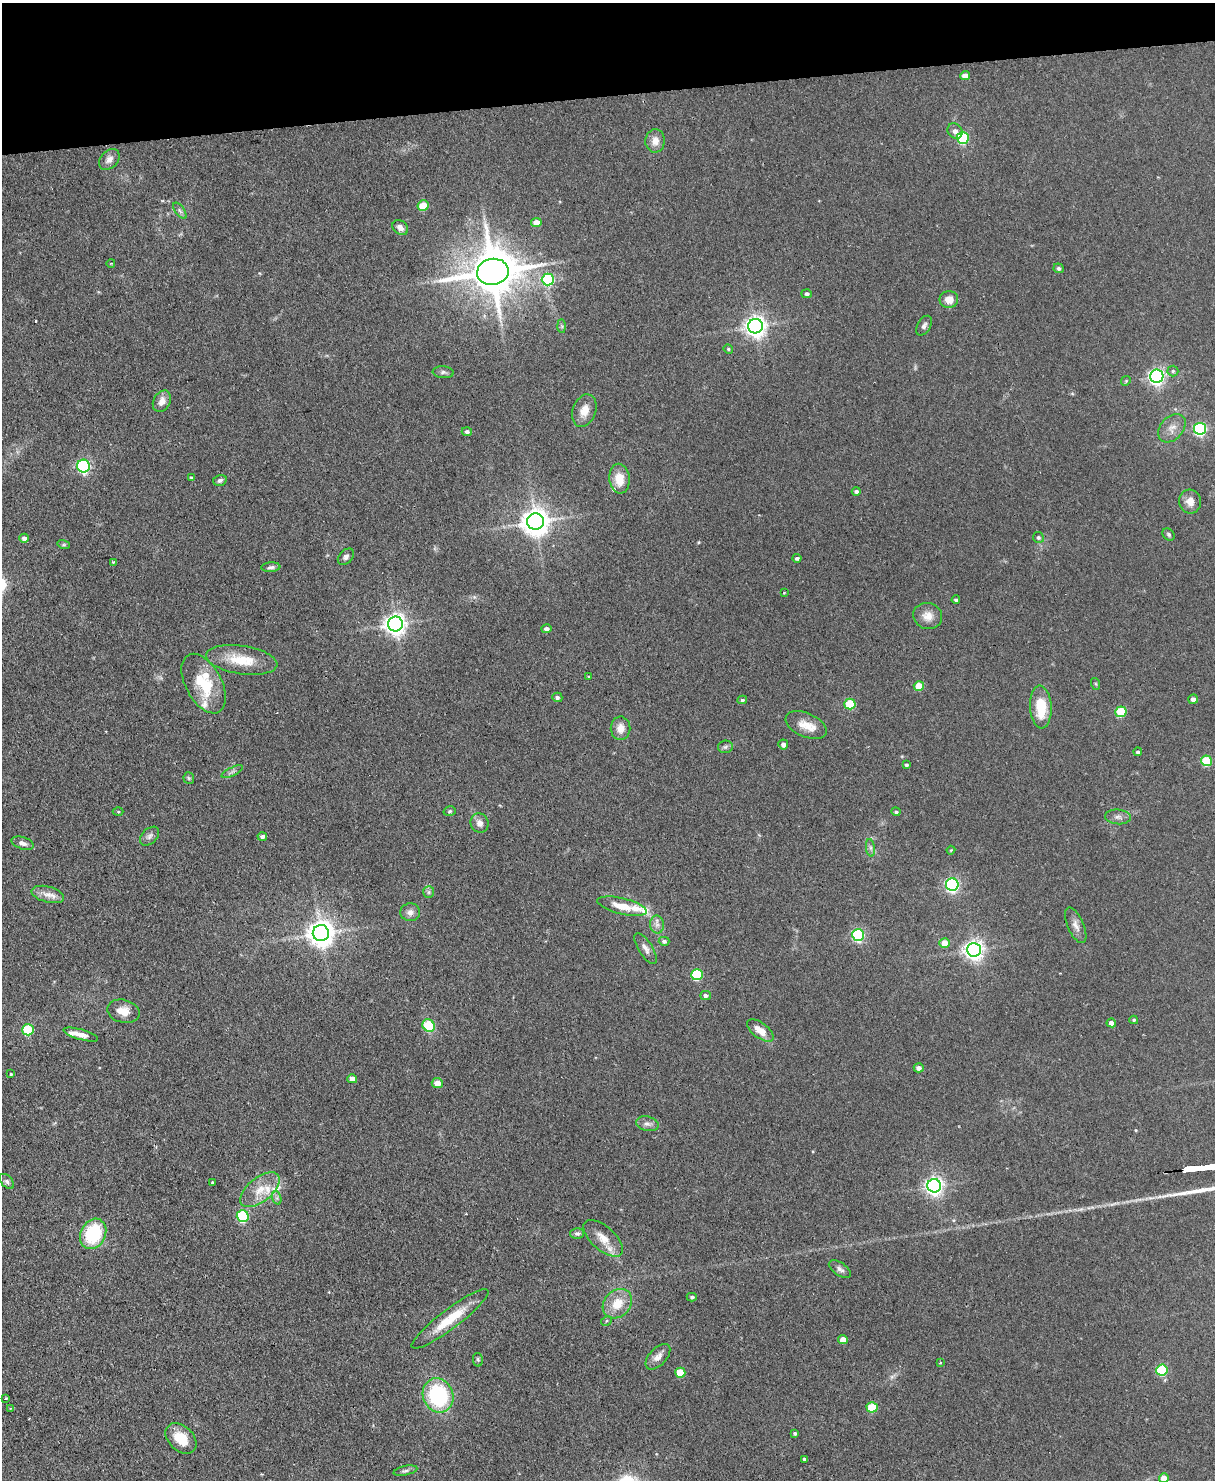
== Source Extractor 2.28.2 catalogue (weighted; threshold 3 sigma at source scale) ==
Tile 3 of 4 x 3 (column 3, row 1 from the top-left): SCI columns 2483-3695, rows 3110-4587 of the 4965 x 4852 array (HDU 1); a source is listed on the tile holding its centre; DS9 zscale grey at full resolution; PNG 1217 x 1482 px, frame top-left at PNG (2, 3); each listed source drawn as its Kron ellipse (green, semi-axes under 4 px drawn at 4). Shown black and unused: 6% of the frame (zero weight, under 2 of 3 exposures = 3% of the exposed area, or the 3 px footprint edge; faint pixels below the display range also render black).
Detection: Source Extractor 2.28.2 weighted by HDU 2 'WHT'; one run over the whole footprint, this tile lists its part. Background 0.144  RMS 0.0069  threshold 0.0309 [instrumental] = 3 sigma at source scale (4.5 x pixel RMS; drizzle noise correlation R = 1.50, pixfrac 1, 0.05/0.05 arcsec/px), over >= 5 px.
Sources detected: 143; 1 cosmic-ray / hot-pixel residue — neither listed nor drawn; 8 inside a brighter listed object's ellipse — not listed separately; the other 134 listed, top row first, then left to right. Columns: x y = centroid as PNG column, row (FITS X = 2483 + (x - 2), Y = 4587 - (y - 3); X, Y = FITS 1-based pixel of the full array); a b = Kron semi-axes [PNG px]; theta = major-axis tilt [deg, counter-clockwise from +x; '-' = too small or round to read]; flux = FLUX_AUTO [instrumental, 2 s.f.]
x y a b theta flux
965 76 5 4 - 5.8
955 131 8 7 - 4
963 138 6 6 - 72
655 141 12 9 87 5.5
109 159 12 8 45 3.7
423 206 5 5 - 18
180 211 9 4 -54 1.7
536 222 5 4 - 6.5
400 228 9 6 -39 3.2
111 263 4 3 - 0.43
1059 268 5 5 - 1.4
493 272 16 13 10 2900
548 280 6 6 - 79
807 294 5 4 - 1.3
949 299 9 8 - 7.4
562 326 7 4 -89 1.1
755 326 7 7 - 420
924 326 11 6 60 2.3
728 349 5 4 - 0.8
1173 371 5 5 - 1.2
443 372 10 6 -5 1.9
1157 376 6 6 - 220
1126 381 5 4 - 0.77
162 401 11 8 61 5.2
584 411 17 11 69 7.6
1172 428 16 11 48 6.2
1200 429 6 6 - 110
467 432 5 4 - 1.5
84 466 6 6 - 110
191 477 4 4 - 0.89
619 479 15 10 -85 11
220 480 7 5 14 1.7
856 491 4 4 - 1.5
1190 501 12 11 - 5.8
535 522 8 8 - 860
1169 534 7 5 -47 1.2
1038 537 6 5 - 1.3
24 538 5 4 - 2.5
64 545 6 4 -18 0.92
346 557 9 6 48 2
797 558 4 3 - 1.3
113 562 4 3 - 0.66
271 567 9 5 5 1.7
784 593 3 2 - 0.44
956 600 4 3 - 1.2
928 616 15 13 -19 7
395 624 7 7 - 460
546 629 5 4 - 2.4
242 660 36 14 -8 19
588 676 3 2 - 0.67
204 684 32 18 -62 27
1096 684 6 4 -71 0.79
919 686 5 5 - 17
557 697 5 4 - 1.5
1193 699 5 4 - 2.4
742 700 5 3 - 0.98
850 704 5 5 - 30
1041 707 21 10 -86 21
1121 712 6 5 - 32
806 725 22 12 -23 9.5
621 728 12 10 90 6.4
783 744 5 5 - 3
725 747 7 6 - 1.5
1138 752 4 4 - 1.2
1207 761 5 5 - 30
906 765 4 4 - 1.2
232 772 11 3 26 1.7
189 778 6 5 - 0.96
450 811 6 4 16 0.96
118 812 5 3 - 0.7
896 812 4 4 - 1.3
1118 817 13 7 -5 3.2
480 823 10 9 - 3.7
150 836 11 7 44 2.7
262 836 5 4 - 1.8
23 843 11 6 -18 3
870 848 9 4 -81 1.7
951 850 4 3 - 0.6
952 885 6 6 - 140
429 892 6 5 - 1.3
48 894 17 8 -15 5.5
622 906 25 8 -13 10
410 912 10 9 - 3.3
657 925 9 7 -89 2.9
1076 925 19 8 -66 4.6
321 933 8 8 - 760
858 935 6 6 - 88
664 941 5 4 - 1.5
945 943 5 5 - 11
646 948 18 7 -58 3.5
974 950 7 7 - 360
697 975 6 5 - 53
705 996 5 4 - 2.1
123 1011 16 11 -13 8.4
1134 1020 4 3 - 0.87
1111 1023 5 4 - 3.3
429 1026 7 5 -51 43
28 1030 6 5 - 40
760 1030 16 7 -37 7.8
81 1035 18 5 -16 5.7
919 1068 5 4 - 2.8
11 1074 3 3 - 0.57
352 1079 5 4 - 5.1
437 1083 5 5 - 6.1
647 1124 11 7 -13 2.9
7 1181 9 5 -46 1.6
212 1183 3 3 - 0.72
934 1186 7 6 - 300
260 1190 23 12 39 12
277 1198 7 4 -72 1.4
243 1216 6 5 - 69
577 1233 7 5 -1 1.4
93 1234 16 12 63 40
603 1238 24 12 -42 9.8
840 1269 13 6 -33 2.6
692 1297 5 3 - 1.1
617 1304 16 13 47 13
450 1319 47 10 37 21
606 1321 5 4 - 1.1
843 1339 5 4 - 6
658 1357 15 8 47 4.6
478 1360 7 5 -79 0.99
940 1362 3 3 - 1.1
1162 1370 5 5 - 54
680 1373 5 5 - 13
438 1395 17 15 -67 61
6 1398 3 2 - 0.78
872 1407 5 5 - 24
10 1408 3 3 - 0.71
795 1433 4 4 - 1.1
181 1438 18 12 -44 14
804 1459 3 3 - 1.2
405 1471 12 4 12 1.9
1164 1478 5 4 - 8
Overlapping masked pixels (flux is a lower limit): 1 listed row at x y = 493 272
Isophote crosses this tile's border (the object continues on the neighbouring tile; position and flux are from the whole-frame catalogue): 1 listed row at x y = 1164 1478